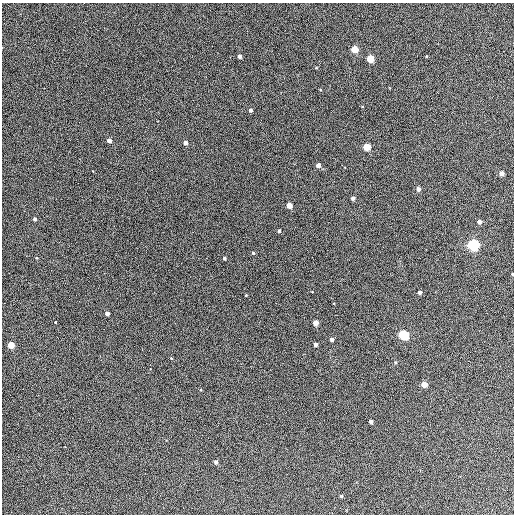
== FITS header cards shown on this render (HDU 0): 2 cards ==
NAXIS1  =                  512 / Axis length
NAXIS2  =                  512 / Axis length

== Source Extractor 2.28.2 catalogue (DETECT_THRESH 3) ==
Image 512 x 512 px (HDU 0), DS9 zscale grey, 1 PNG px = 1 image px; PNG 516 x 516 px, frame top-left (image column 1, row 512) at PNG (2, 3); no overlay
Background 435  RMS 22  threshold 66.1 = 3 sigma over >= 5 px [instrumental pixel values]
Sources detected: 35; all 35 listed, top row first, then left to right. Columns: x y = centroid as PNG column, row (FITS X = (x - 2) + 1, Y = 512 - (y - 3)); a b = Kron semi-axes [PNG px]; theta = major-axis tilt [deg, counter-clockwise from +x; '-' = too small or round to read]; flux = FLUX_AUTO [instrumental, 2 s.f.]
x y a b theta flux
354 49 4 4 - 42000
239 56 4 3 - 4800
370 59 4 4 - 54000
206 77 2 2 - 810
250 110 4 4 - 3000
109 140 4 4 - 6800
185 143 4 4 - 5800
367 147 4 4 - 48000
318 165 4 4 - 8700
501 173 4 4 - 11000
418 189 4 4 - 5500
353 198 4 3 - 4000
289 205 4 4 - 18000
35 219 3 3 - 3100
479 222 4 4 - 6400
279 231 3 3 - 3000
473 245 5 5 - 350000
253 253 4 4 - 1500
312 257 2 2 - 710
224 258 3 3 - 2200
512 274 3 2 - 1100
419 292 3 3 - 4300
276 303 2 2 - 580
107 314 4 3 - 6200
55 322 3 3 - 5400
316 323 4 4 - 16000
404 335 5 4 - 190000
332 339 4 3 - 4400
315 344 4 3 - 5800
11 345 4 4 - 39000
395 362 4 4 - 1700
424 384 4 4 - 26000
371 422 4 4 - 6400
216 462 4 3 - 3800
341 496 3 3 - 2100
At the frame edge (FLAGS 8, measured only in part): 1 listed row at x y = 512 274